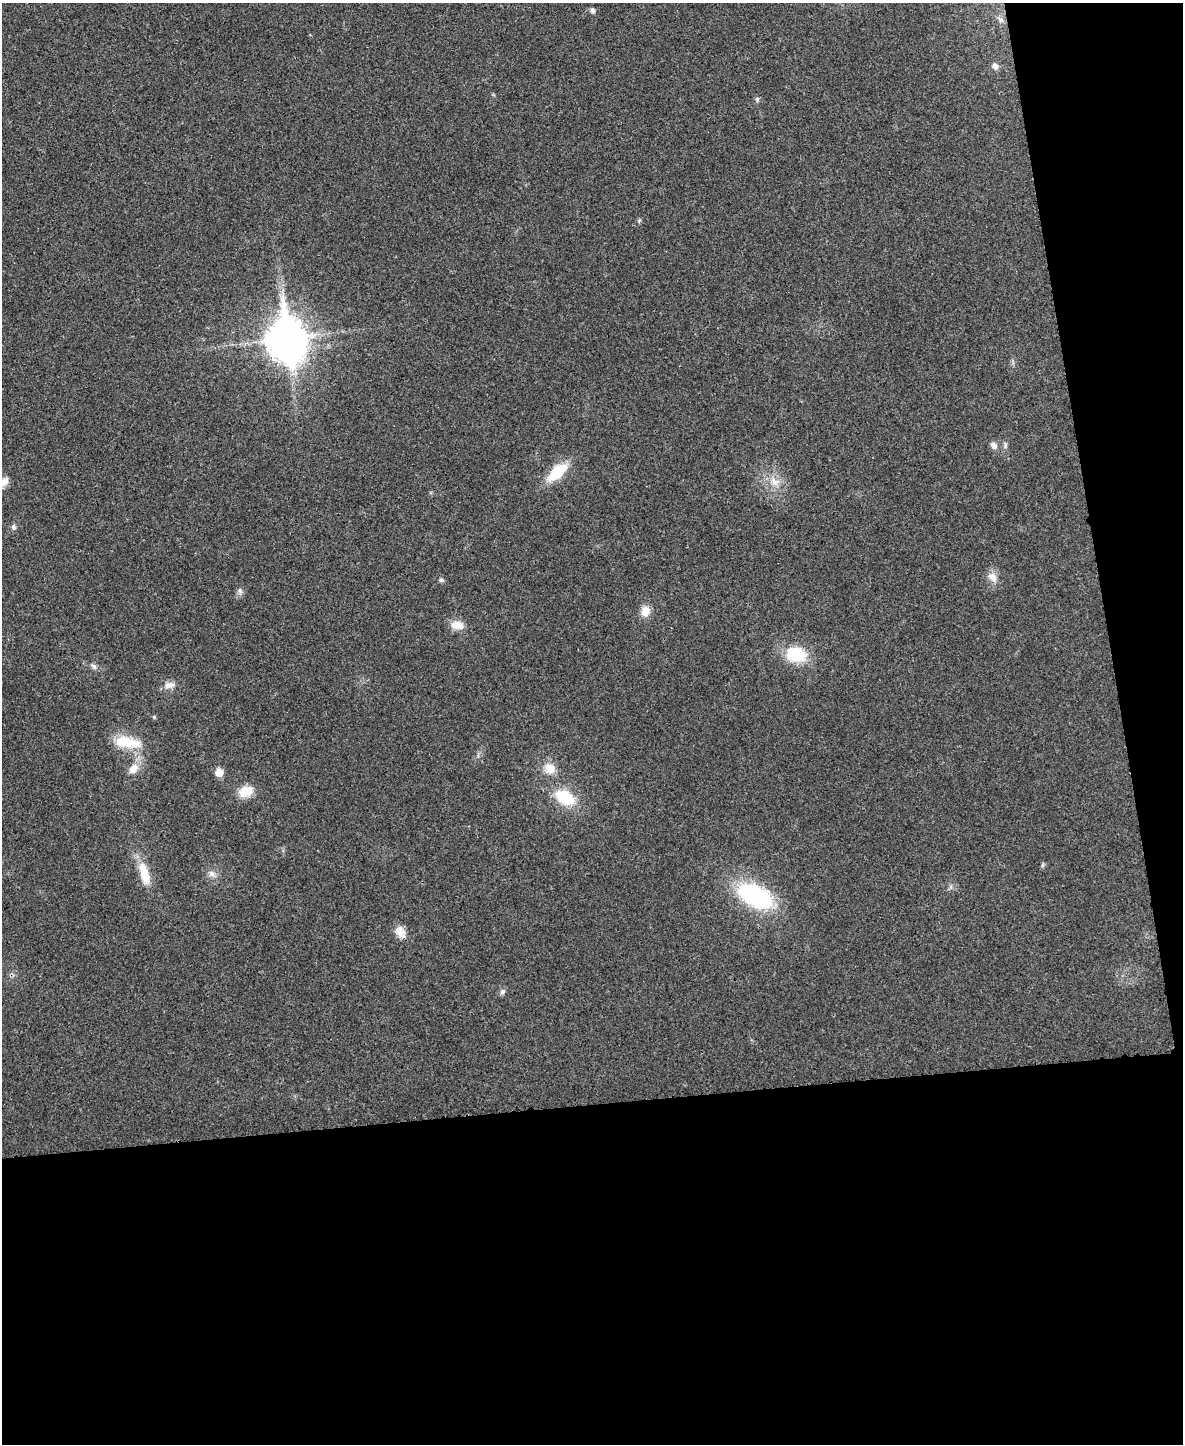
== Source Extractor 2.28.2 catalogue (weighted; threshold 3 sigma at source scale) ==
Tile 12 of 4 x 3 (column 4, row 3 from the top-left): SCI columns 3547-4727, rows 138-1579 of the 4730 x 4711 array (HDU 1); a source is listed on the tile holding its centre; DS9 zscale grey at full resolution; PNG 1185 x 1446 px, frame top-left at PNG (2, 3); no overlay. Shown black and unused: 29% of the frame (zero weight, under 3 of 4 exposures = <1% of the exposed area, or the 3 px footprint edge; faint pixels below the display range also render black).
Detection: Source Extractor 2.28.2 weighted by HDU 2 'WHT'; one run over the whole footprint, this tile lists its part. Background 0.0241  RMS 0.006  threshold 0.0268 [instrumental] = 3 sigma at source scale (4.5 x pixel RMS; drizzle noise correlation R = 1.50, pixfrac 1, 0.05/0.05 arcsec/px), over >= 5 px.
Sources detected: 33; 1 inside a brighter object's white glare — not listed; the other 32 listed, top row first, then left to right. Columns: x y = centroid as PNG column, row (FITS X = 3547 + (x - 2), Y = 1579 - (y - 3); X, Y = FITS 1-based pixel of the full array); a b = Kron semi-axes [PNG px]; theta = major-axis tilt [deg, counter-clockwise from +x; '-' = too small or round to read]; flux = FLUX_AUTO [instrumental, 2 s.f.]
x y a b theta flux
592 10 7 6 - 1.6
1001 20 6 6 - 1.7
995 66 9 7 -62 2.6
757 99 5 5 - 0.98
286 338 13 11 81 1400
994 445 11 8 -51 2.6
1005 445 9 6 83 1.6
557 472 20 10 42 24
4 482 13 8 37 4.5
775 482 15 10 -32 6.8
14 527 8 6 -65 1.5
992 577 15 10 -48 5
441 580 7 5 -17 1.2
240 591 11 5 -84 1.8
645 611 14 11 75 6.1
457 625 17 11 -2 6.6
796 654 27 19 -13 22
94 666 8 7 - 1.9
169 685 16 9 4 4.2
154 717 5 4 - 0.71
127 742 35 13 -8 18
549 768 16 14 -35 7.9
133 769 14 10 49 6.3
219 773 5 5 - 12
246 791 18 13 22 8.9
565 798 19 12 -28 26
212 873 10 7 -51 2.7
144 874 30 11 -75 13
951 887 7 4 89 1.2
755 896 33 18 -25 78
400 932 17 11 -61 5.7
502 992 8 6 44 1.7
Isophote crosses this tile's border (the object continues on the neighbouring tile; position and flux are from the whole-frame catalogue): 1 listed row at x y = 4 482